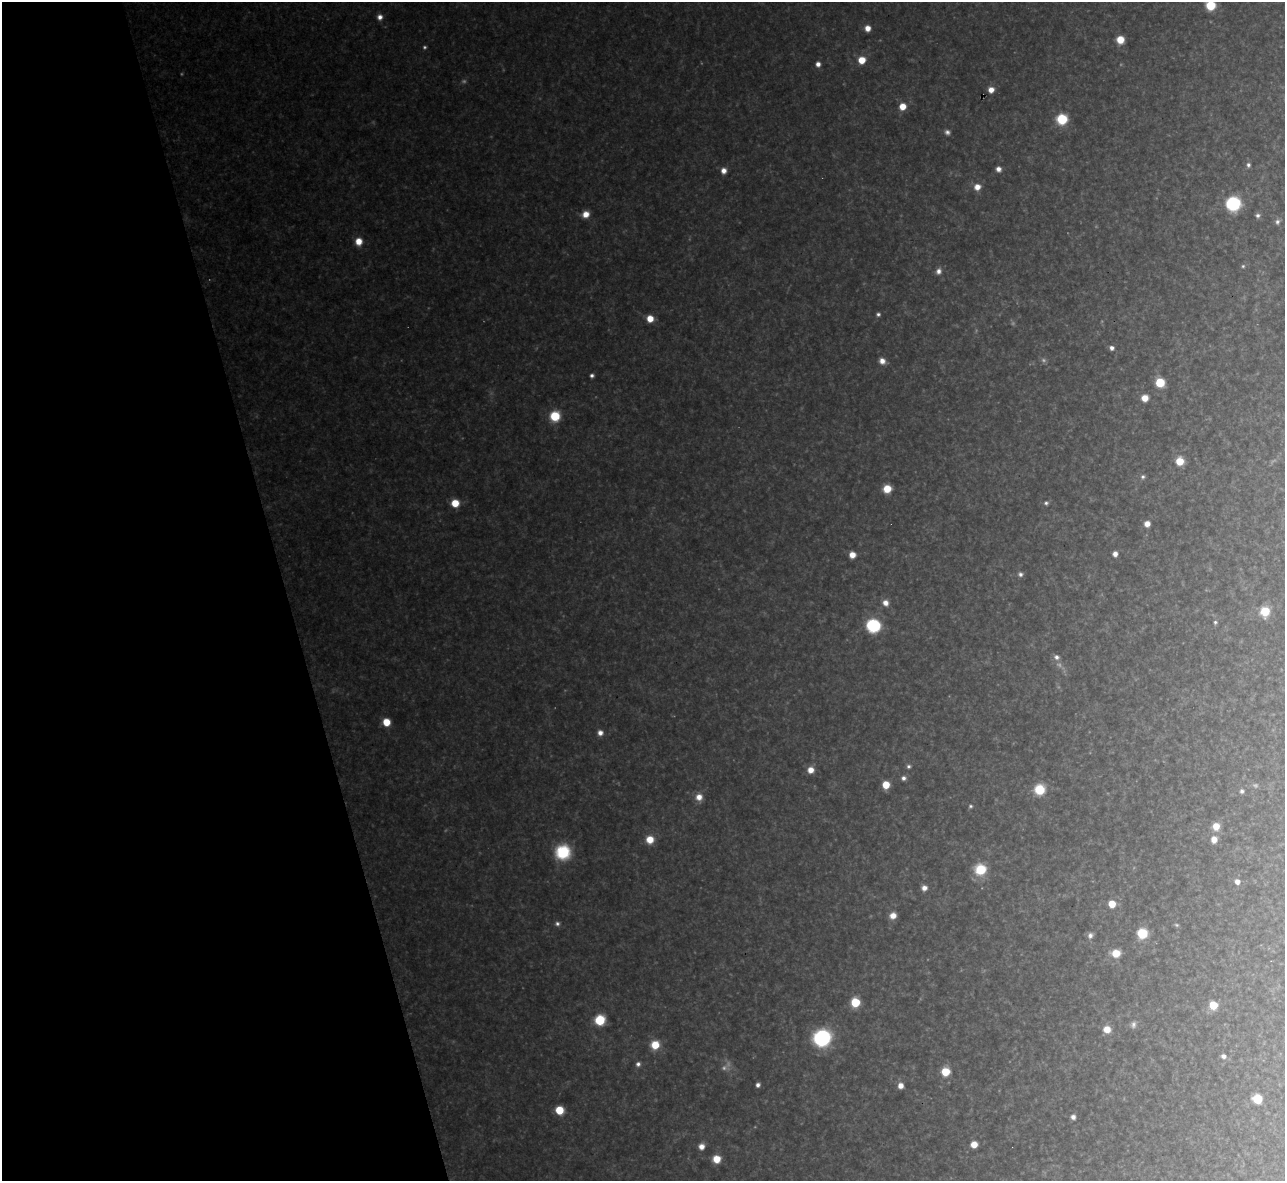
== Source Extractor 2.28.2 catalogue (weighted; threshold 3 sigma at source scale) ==
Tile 5 of 4 x 4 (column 1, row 2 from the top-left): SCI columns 1-1283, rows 2499-3677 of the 5133 x 5115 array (HDU 1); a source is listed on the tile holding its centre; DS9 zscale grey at full resolution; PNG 1287 x 1183 px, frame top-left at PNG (2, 2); no overlay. Shown black and unused: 22% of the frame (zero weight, under 3 of 4 exposures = <1% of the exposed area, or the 3 px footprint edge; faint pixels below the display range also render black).
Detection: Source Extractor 2.28.2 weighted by HDU 2 'WHT'; one run over the whole footprint, this tile lists its part. Background 0.317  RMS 0.019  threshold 0.0876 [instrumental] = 3 sigma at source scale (4.5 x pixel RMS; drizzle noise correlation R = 1.50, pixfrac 1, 0.05/0.05 arcsec/px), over >= 5 px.
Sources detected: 91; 6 too faint to see at this stretch — not listed; the other 85 listed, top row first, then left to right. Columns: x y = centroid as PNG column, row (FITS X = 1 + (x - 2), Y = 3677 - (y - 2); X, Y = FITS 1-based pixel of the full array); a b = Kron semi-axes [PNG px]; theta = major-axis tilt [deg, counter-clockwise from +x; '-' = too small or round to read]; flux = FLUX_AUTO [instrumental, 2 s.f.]
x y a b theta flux
1211 5 7 7 - 69
380 17 7 6 - 11
868 28 6 5 - 18
1120 40 6 6 - 32
862 60 6 6 - 34
818 64 5 5 - 10
991 90 6 6 - 16
902 106 6 6 - 28
1062 119 7 7 - 110
947 132 7 6 - 6.5
1248 165 5 5 - 4.8
998 169 5 5 - 10
724 171 6 6 - 13
977 187 7 7 - 17
1233 204 9 8 - 220
586 214 7 7 - 20
1258 215 6 5 - 5.6
1277 222 7 6 - 5.7
359 241 7 7 - 24
1243 266 5 5 - 2.9
938 271 8 7 - 9.1
878 314 5 4 - 4.3
650 319 6 6 - 26
1112 348 5 5 - 7.7
882 361 7 6 - 13
592 375 4 4 - 5.5
1160 382 6 6 - 80
1145 398 6 6 - 23
555 416 7 7 - 82
1180 461 7 6 - 39
1143 477 6 6 - 4.6
887 489 6 6 - 39
455 503 6 6 - 41
1046 503 5 5 - 4.3
1147 524 6 6 - 15
1115 554 5 5 - 10
852 555 6 5 - 20
1020 574 6 6 - 6.2
885 603 7 7 - 13
1265 611 7 7 - 64
1215 622 5 5 - 3.7
873 626 8 7 - 250
1056 657 8 6 -31 8.2
386 722 6 5 - 42
600 733 6 6 - 12
908 766 5 5 - 4.3
811 770 7 6 - 19
903 778 6 5 - 6.9
886 785 6 5 - 40
1040 789 7 7 - 87
1242 791 5 5 - 5.3
699 797 8 8 - 18
970 806 5 5 - 3.4
1216 826 7 6 - 29
650 839 7 7 - 31
1214 839 6 6 - 20
563 852 16 16 - 83
980 870 9 9 - 72
1237 882 6 5 - 12
924 888 6 6 - 11
1112 904 6 6 - 33
893 916 7 6 - 18
557 924 6 5 - 5.2
1176 925 6 5 - 3.1
1142 933 7 6 - 87
1090 935 8 6 81 7.4
1116 953 7 6 - 41
855 1002 6 6 - 92
1213 1005 6 5 - 59
600 1020 7 6 - 100
1133 1025 9 7 75 7.3
1107 1029 8 7 - 23
822 1038 11 10 - 320
655 1045 7 7 - 43
1223 1056 6 5 - 7.2
638 1064 6 6 - 6.5
945 1072 6 6 - 54
758 1085 4 4 - 6.8
900 1086 6 5 - 15
1257 1099 7 6 - 69
559 1110 6 6 - 56
1073 1117 5 5 - 8.5
974 1144 5 5 - 27
701 1146 6 6 - 15
717 1159 6 6 - 35
Isophote crosses this tile's border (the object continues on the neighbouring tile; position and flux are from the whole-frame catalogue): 1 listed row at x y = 1211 5